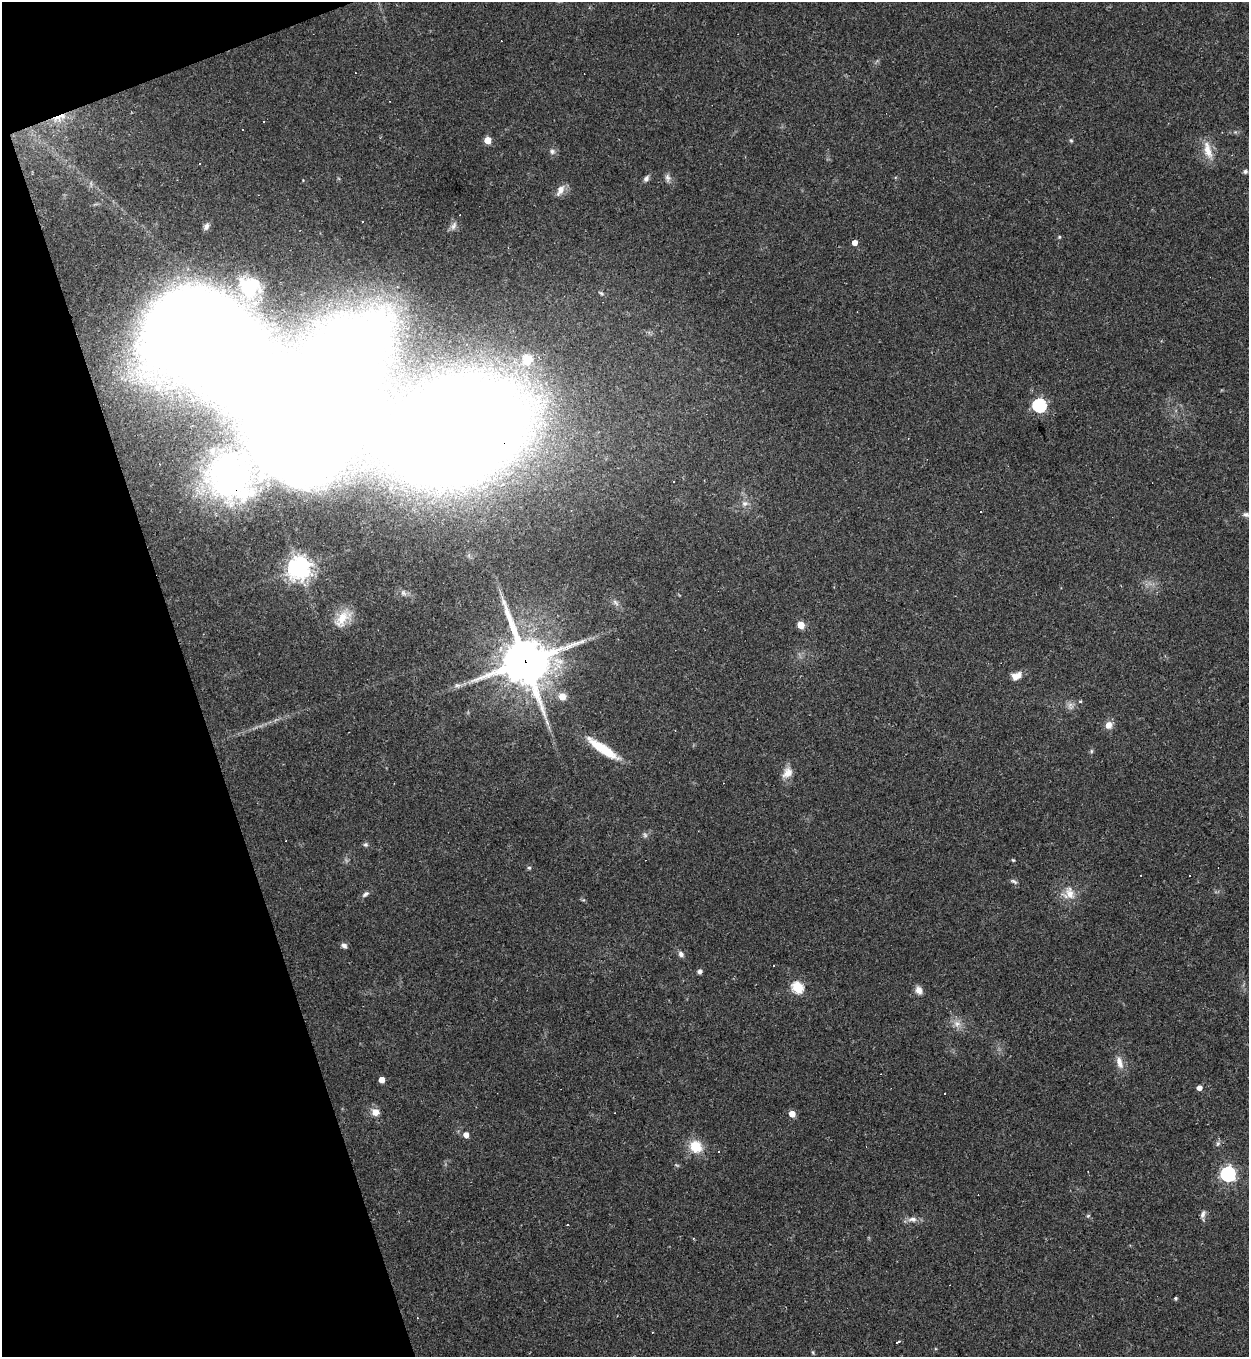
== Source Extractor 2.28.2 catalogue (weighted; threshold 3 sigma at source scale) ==
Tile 5 of 4 x 4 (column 1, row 2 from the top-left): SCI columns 147-1393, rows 2711-4065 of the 5405 x 5420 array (HDU 1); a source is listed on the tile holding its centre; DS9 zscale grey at full resolution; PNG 1251 x 1359 px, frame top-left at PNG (2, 2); no overlay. Shown black and unused: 17% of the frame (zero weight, under 2 of 3 exposures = <1% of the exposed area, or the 3 px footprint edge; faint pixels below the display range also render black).
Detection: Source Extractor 2.28.2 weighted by HDU 2 'WHT'; one run over the whole footprint, this tile lists its part. Background 0.0432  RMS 0.005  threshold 0.0227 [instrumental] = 3 sigma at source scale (4.5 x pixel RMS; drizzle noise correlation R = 1.50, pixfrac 1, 0.05/0.05 arcsec/px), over >= 5 px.
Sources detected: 79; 2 too faint to see at this stretch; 2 inside a brighter object's white glare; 10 cosmic-ray / hot-pixel residue — not listed; the other 65 listed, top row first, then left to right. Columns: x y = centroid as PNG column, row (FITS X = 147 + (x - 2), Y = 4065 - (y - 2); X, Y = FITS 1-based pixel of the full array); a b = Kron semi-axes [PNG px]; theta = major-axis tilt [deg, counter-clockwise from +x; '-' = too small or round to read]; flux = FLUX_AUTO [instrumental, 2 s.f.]
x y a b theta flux
59 117 20 5 18 4.8
263 121 3 3 - 2.1
488 140 5 5 - 9.9
1071 140 5 4 - 0.64
1208 150 27 10 -76 7.3
552 151 8 7 - 1.7
1245 171 5 5 - 1
646 178 7 5 59 1.8
668 178 11 7 -76 2
560 190 14 8 58 4
206 226 9 6 63 2.1
453 226 11 7 62 2.2
1059 237 5 4 - 0.55
854 242 4 4 - 4.4
249 286 23 20 11 16
527 359 19 18 - 16
1039 405 6 6 - 100
461 431 77 53 26 2600
229 479 50 39 -57 100
745 503 8 8 - 2.3
1246 515 9 6 -12 1.6
299 568 8 7 - 450
615 602 12 5 -45 1.8
342 619 27 14 58 9.7
801 625 5 5 - 11
525 662 17 16 - 2000
1016 676 13 8 25 4.3
457 685 9 4 8 1.5
562 697 9 8 - 4.5
1080 701 4 4 - 0.62
1109 725 9 8 - 3.7
603 749 40 9 -34 18
1091 751 6 4 89 0.74
787 773 16 11 54 4.8
365 845 6 6 - 1
1013 860 6 3 -43 0.52
529 868 5 4 - 0.79
1014 881 10 5 -28 1.2
365 894 10 5 39 1.5
1069 894 18 17 - 7.6
344 945 8 6 -45 1.6
681 954 8 6 -49 1.8
774 966 3 3 - 1.4
699 971 6 5 - 1.5
797 987 6 5 - 49
919 990 10 8 -71 3.2
957 1024 11 9 1 3.4
1119 1062 18 8 -74 4.5
382 1080 5 4 - 5.4
1199 1088 4 4 - 3.1
375 1112 6 6 - 5.7
792 1114 5 4 - 7
466 1135 5 4 - 3.9
696 1147 16 14 -52 11
677 1165 6 4 -33 0.67
1228 1174 6 6 - 140
1203 1214 11 6 73 1.8
1088 1216 5 5 - 0.73
912 1219 13 7 -3 2.9
567 1225 3 2 - 0.4
1175 1298 4 4 - 0.87
417 1318 4 2 - 0.29
652 1332 3 2 - 0.3
898 1342 4 3 - 7.8
813 1352 6 4 -88 0.61
Overlapping masked pixels (flux is a lower limit): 4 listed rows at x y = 59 117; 461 431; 229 479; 525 662
Isophote crosses this tile's border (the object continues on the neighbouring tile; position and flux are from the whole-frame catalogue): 1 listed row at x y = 1246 515